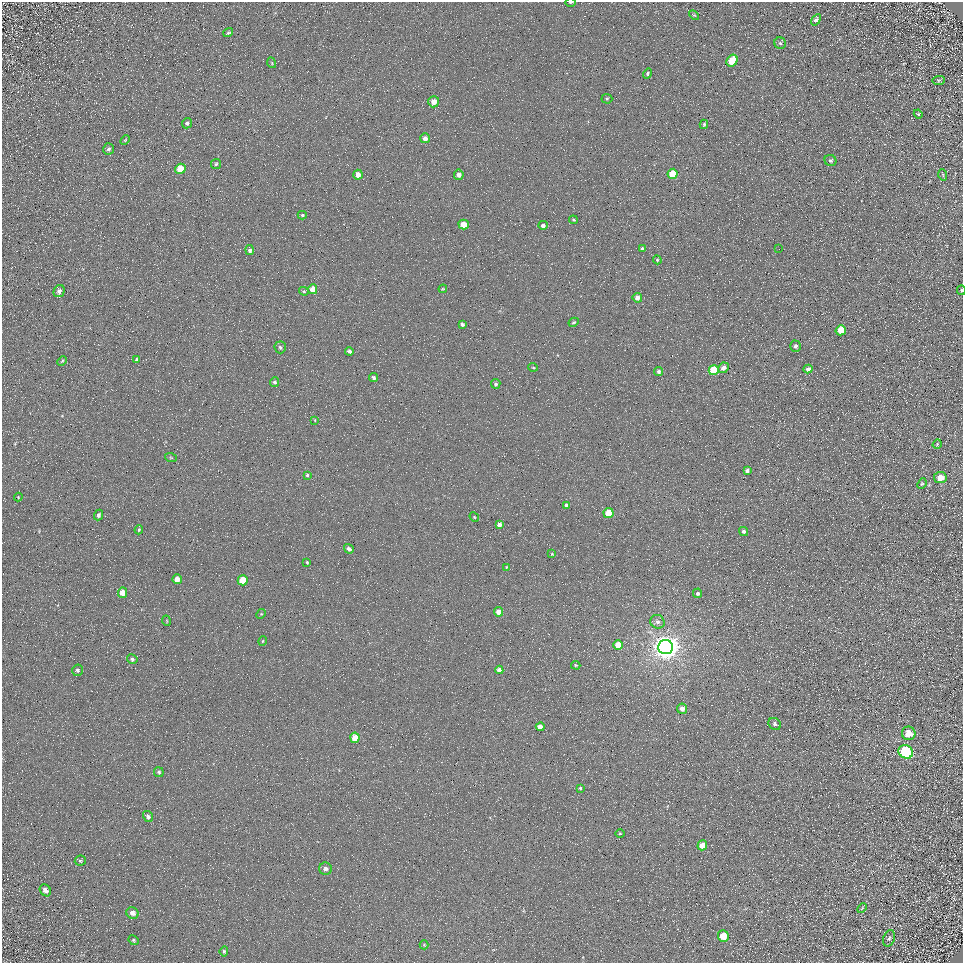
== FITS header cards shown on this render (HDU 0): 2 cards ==
NAXIS1  =                  961
NAXIS2  =                  961

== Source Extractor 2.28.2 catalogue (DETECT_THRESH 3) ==
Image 961 x 961 px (HDU 0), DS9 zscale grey, 1 PNG px = 1 image px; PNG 965 x 965 px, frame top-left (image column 1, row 961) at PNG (2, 2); each listed source drawn as its Kron ellipse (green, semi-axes under 4 px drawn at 4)
Background 4.89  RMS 8.6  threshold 25.8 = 3 sigma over >= 5 px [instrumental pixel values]
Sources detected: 109; all 109 listed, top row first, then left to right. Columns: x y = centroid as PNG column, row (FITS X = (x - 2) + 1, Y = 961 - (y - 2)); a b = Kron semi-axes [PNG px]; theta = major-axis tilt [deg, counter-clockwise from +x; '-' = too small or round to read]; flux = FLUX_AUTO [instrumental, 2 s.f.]
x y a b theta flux
571 2 5 2 - 700
694 15 5 3 - 610
816 20 6 4 55 1500
228 33 5 3 - 880
780 43 6 5 - 1100
732 61 6 5 - 15000
272 63 5 3 - 580
647 74 5 4 - 1100
939 80 6 3 2 630
607 99 5 5 - 910
434 102 6 5 - 5000
918 114 4 4 - 680
187 123 5 4 - 1300
704 124 4 3 - 930
425 138 5 5 - 2700
125 140 6 3 45 590
109 149 6 5 - 1400
830 160 6 5 - 1300
216 164 5 5 - 920
180 169 5 5 - 12000
673 174 5 5 - 16000
358 175 5 4 - 4200
459 175 5 5 - 2900
943 175 6 3 -73 680
302 215 4 4 - 700
573 220 4 3 - 690
464 224 5 4 - 11000
543 225 4 4 - 1600
642 249 4 3 - 1100
779 249 2 2 - 270
250 250 5 4 - 1500
657 260 4 4 - 640
313 289 5 4 - 7300
443 289 4 4 - 510
961 290 5 3 - 730
59 291 6 5 - 2200
304 291 5 4 - 740
637 298 5 4 - 3300
574 322 5 4 - 840
462 324 4 3 - 1400
841 330 5 5 - 12000
795 346 6 5 - 1400
280 347 6 5 - 1200
349 351 4 4 - 1400
137 360 3 3 - 990
62 361 5 3 - 680
533 367 5 3 - 470
723 368 5 5 - 3400
808 369 4 4 - 2000
714 370 5 5 - 22000
659 371 4 4 - 1300
374 377 5 4 - 1400
274 382 5 4 - 1300
496 384 5 4 - 1100
315 420 4 2 - 430
937 444 5 4 - 670
171 458 6 3 -19 610
747 471 4 3 - 1800
307 475 4 4 - 800
940 477 6 5 - 7500
922 484 5 4 - 750
18 497 4 4 - 570
567 505 4 4 - 2100
608 513 5 5 - 18000
99 515 5 4 - 1500
474 517 5 4 - 640
499 524 4 4 - 2700
139 530 4 3 - 690
744 532 4 4 - 1600
349 549 5 4 - 2300
552 554 4 4 - 580
307 562 3 2 - 610
507 567 4 3 - 490
177 579 5 4 - 4900
243 580 5 5 - 14000
123 593 5 5 - 6600
698 593 5 4 - 1500
498 612 5 4 - 5400
261 614 5 4 - 660
167 621 5 3 - 490
657 622 7 6 - 2500
263 641 4 4 - 600
618 645 4 4 - 10000
665 647 7 7 - 800000
132 659 5 4 - 1200
576 665 5 3 - 630
77 670 6 5 - 1300
499 670 4 4 - 3500
682 709 5 5 - 3600
775 724 6 5 - 1700
540 727 4 4 - 4600
909 733 7 6 - 8700
355 738 5 4 - 12000
906 752 7 6 - 72000
159 772 5 5 - 990
580 788 4 3 - 820
148 816 6 4 -55 1800
620 834 5 3 - 560
702 845 5 4 - 7000
80 861 6 5 - 870
325 869 6 6 - 2300
45 890 6 5 - 2500
862 908 6 3 46 660
132 913 6 5 - 2900
723 936 6 5 - 12000
889 938 8 5 71 1500
134 940 5 4 - 760
424 945 4 4 - 490
224 951 5 4 - 830
At the frame edge (FLAGS 8, measured only in part): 2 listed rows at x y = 571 2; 961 290